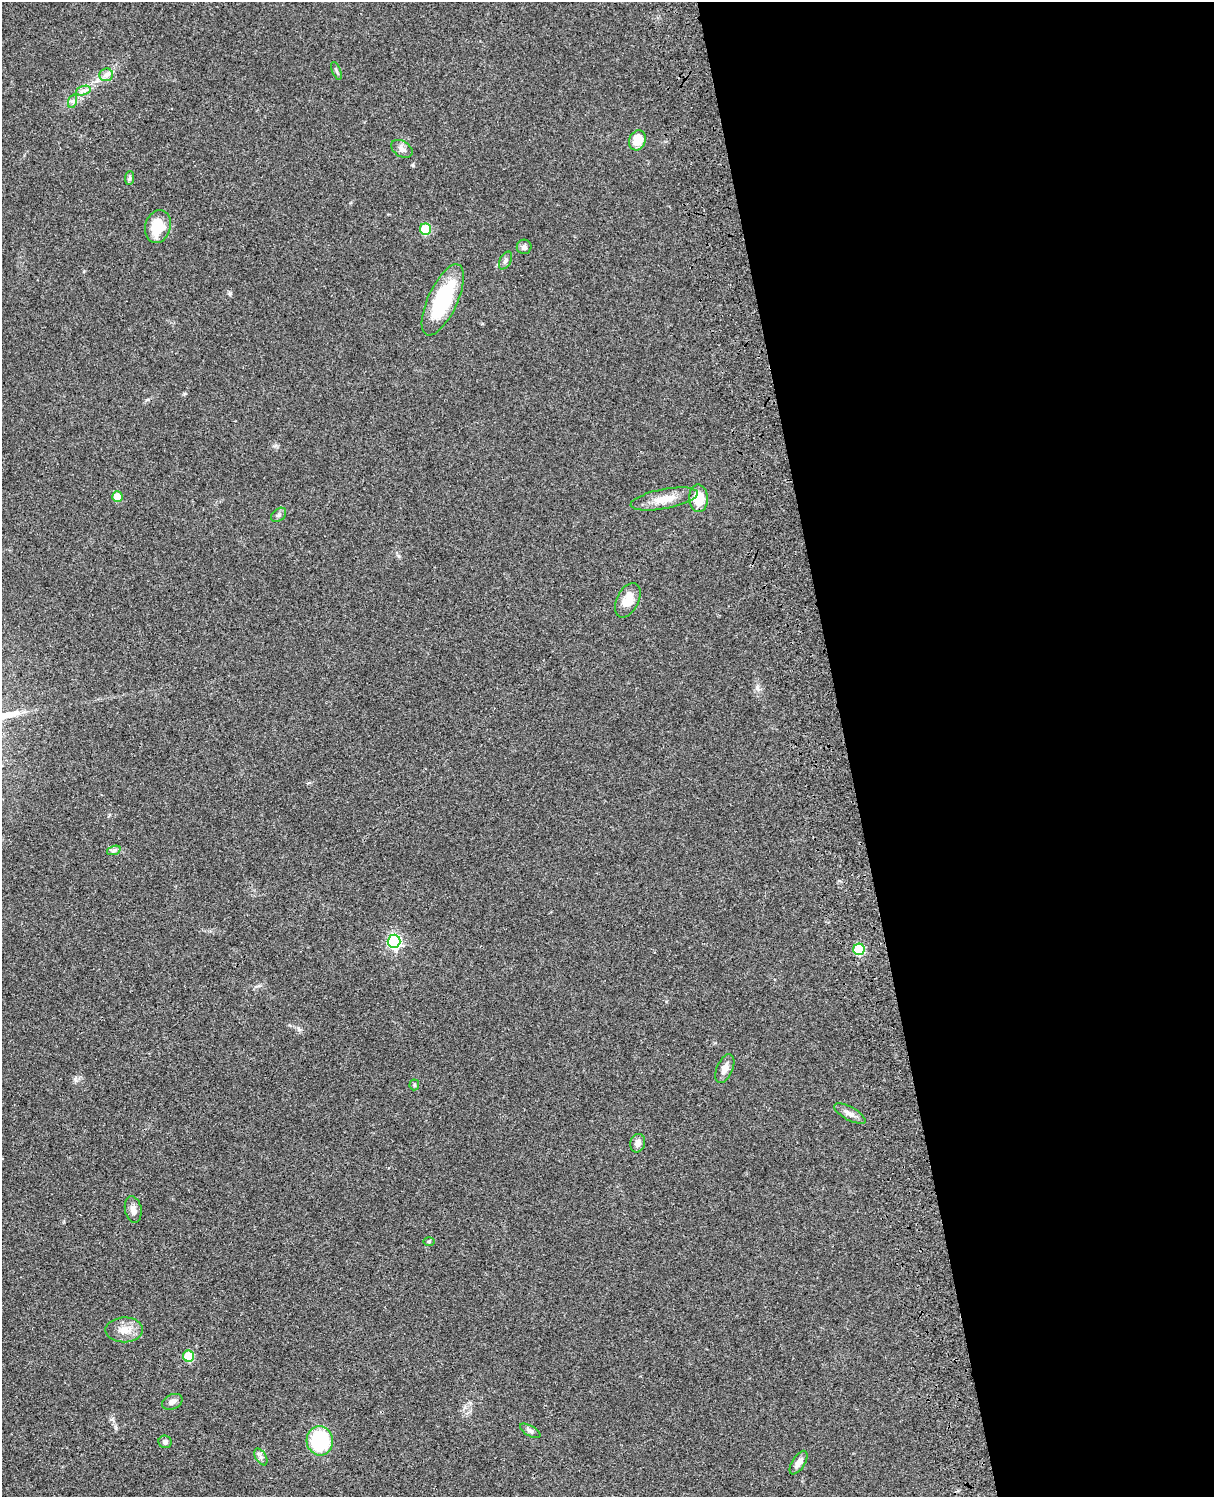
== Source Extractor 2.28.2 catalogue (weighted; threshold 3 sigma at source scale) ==
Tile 8 of 4 x 3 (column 4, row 2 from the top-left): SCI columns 3757-4968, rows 1773-3267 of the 5087 x 4927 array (HDU 1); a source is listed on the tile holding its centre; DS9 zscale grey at full resolution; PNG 1216 x 1499 px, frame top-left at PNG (2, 2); each listed source drawn as its Kron ellipse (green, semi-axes under 4 px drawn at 4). Shown black and unused: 30% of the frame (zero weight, under 3 of 4 exposures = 6% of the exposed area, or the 3 px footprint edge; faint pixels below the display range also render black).
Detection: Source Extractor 2.28.2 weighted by HDU 2 'WHT'; one run over the whole footprint, this tile lists its part. Background 0.0812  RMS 0.006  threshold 0.027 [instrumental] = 3 sigma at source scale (4.5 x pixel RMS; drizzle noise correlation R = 1.50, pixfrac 1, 0.05/0.05 arcsec/px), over >= 5 px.
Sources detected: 34; all 34 listed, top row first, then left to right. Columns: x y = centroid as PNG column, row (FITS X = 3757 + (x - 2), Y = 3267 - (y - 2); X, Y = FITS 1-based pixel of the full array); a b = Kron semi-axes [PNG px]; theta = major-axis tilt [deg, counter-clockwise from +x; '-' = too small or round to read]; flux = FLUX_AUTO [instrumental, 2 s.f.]
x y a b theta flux
336 71 9 3 -69 0.89
106 75 7 6 - 2.2
83 91 7 4 18 1.8
73 101 7 4 72 1.2
637 140 10 8 65 11
402 149 12 7 -32 2.7
130 178 7 4 88 1.2
158 227 17 12 75 18
425 229 5 5 - 23
524 247 7 7 - 1.8
505 260 9 5 62 1.6
443 300 38 14 65 46
117 497 5 5 - 8
698 498 14 9 -89 13
664 499 34 10 11 10
279 515 8 6 40 1.5
628 600 18 11 64 8.7
114 850 7 4 19 1.3
394 941 6 6 - 110
859 949 6 5 - 35
725 1069 15 8 67 4.4
414 1085 5 5 - 0.78
850 1114 17 6 -29 3.5
638 1143 9 7 76 3.1
133 1209 13 8 -79 3.4
429 1241 6 4 0 0.82
124 1330 19 12 0 7.5
189 1356 5 5 - 25
172 1402 11 7 26 2.5
530 1431 11 5 -30 1.7
320 1441 14 13 - 46
165 1442 6 6 - 1.8
261 1457 9 5 -59 1.8
799 1463 13 6 57 3.6
Unlisted compact peaks at least as high as the median listed source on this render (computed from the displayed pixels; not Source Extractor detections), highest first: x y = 230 293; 75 1079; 757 688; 413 165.